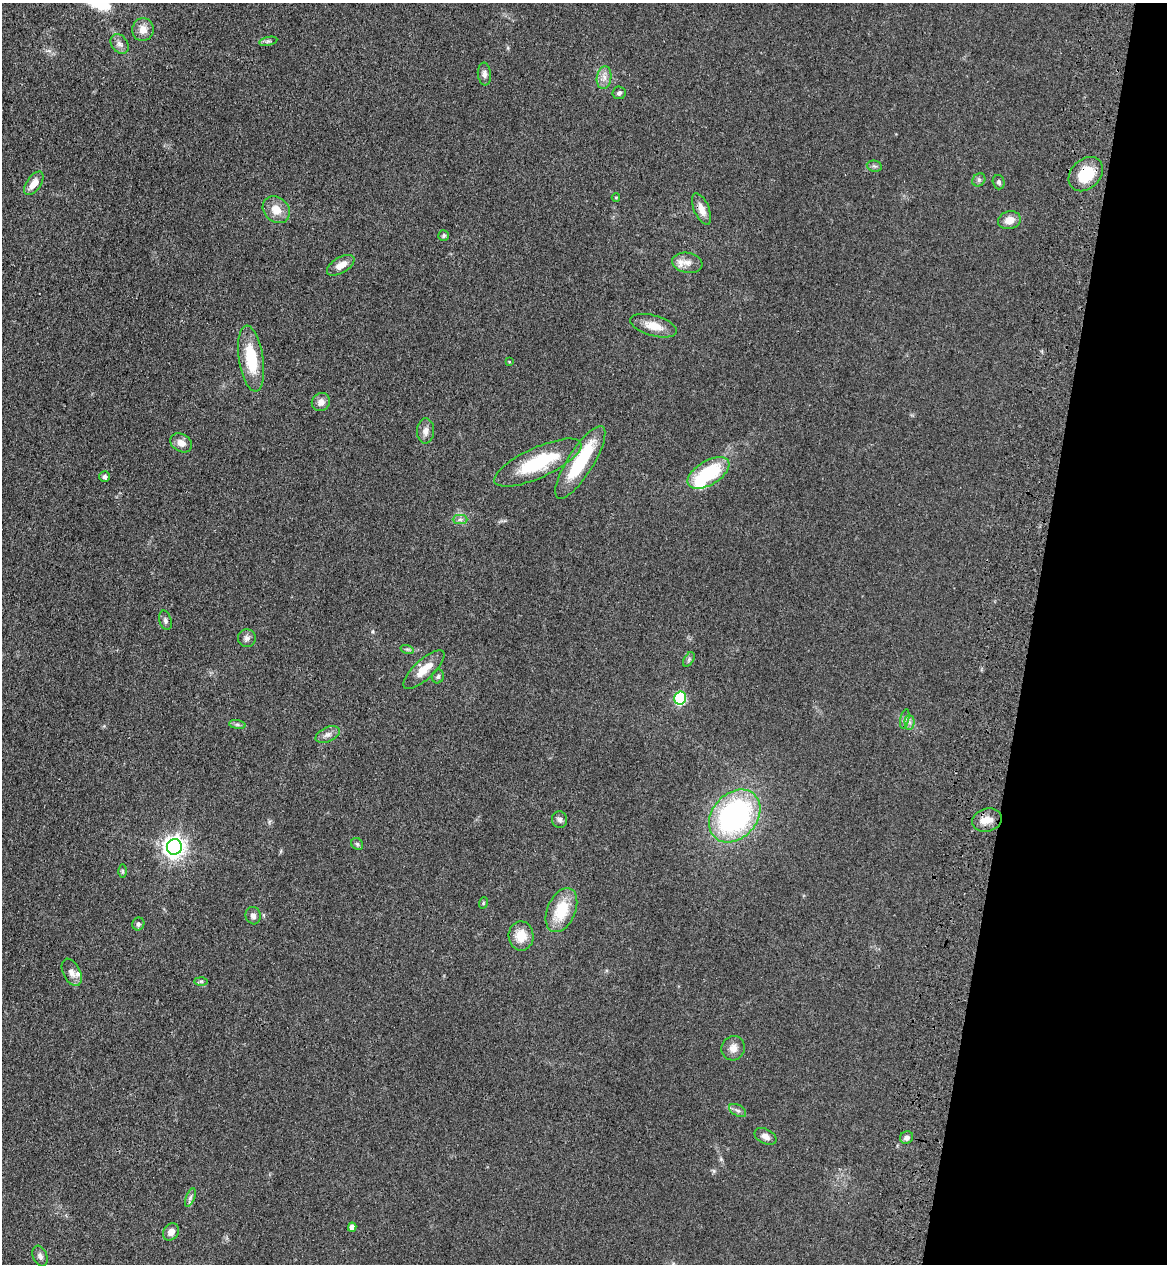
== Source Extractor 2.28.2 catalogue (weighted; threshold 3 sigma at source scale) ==
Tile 8 of 4 x 4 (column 4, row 2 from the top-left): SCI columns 3735-4899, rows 2562-3823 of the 5260 x 5122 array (HDU 1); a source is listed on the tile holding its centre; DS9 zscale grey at full resolution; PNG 1169 x 1266 px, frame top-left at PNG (2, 3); each listed source drawn as its Kron ellipse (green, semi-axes under 4 px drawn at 4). Shown black and unused: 12% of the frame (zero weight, under 3 of 4 exposures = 6% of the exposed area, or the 3 px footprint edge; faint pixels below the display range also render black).
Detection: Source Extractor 2.28.2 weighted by HDU 2 'WHT'; one run over the whole footprint, this tile lists its part. Background 0.0581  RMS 0.007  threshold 0.0313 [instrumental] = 3 sigma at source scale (4.5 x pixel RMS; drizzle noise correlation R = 1.50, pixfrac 1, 0.05/0.05 arcsec/px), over >= 5 px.
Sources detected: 65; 2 inside a brighter object's white glare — neither listed nor drawn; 2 inside a brighter listed object's ellipse — not listed separately; the other 61 listed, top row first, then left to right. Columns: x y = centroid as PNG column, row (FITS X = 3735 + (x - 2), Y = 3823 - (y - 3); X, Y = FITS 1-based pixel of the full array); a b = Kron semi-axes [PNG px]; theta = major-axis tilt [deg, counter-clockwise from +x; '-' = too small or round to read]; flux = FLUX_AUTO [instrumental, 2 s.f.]
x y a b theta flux
143 30 11 11 - 6.3
268 41 9 4 13 1.4
120 44 11 8 -54 3.3
484 74 11 6 -83 2.8
604 78 11 7 82 4.2
619 93 6 6 - 1.8
874 166 8 5 -10 1.6
1086 174 19 14 45 25
979 180 7 6 - 1.6
999 182 7 6 - 1.7
34 183 13 7 55 7.1
616 198 4 4 - 0.68
702 209 17 7 -66 6.5
276 210 15 12 -44 9
1009 220 11 9 13 6.8
444 235 5 5 - 1.2
687 263 15 10 -9 5.2
341 265 15 7 32 6.8
653 326 24 10 -16 9.7
251 359 33 12 -81 29
509 362 4 3 - 0.55
321 402 9 9 - 4.5
425 431 12 8 87 4.3
181 443 11 8 -31 5.3
580 462 42 13 58 38
538 463 47 15 24 43
708 473 23 12 31 42
104 476 5 5 - 2
460 519 7 4 0 1.6
165 620 10 6 -76 1.9
247 638 9 9 - 2.6
407 649 7 4 -18 1
689 659 8 4 59 1.5
424 670 26 9 43 12
438 676 7 6 - 1.5
680 698 6 6 - 75
905 719 10 4 77 1.7
909 722 7 5 -89 2
237 725 8 4 -9 1.5
328 735 13 7 23 3.5
735 816 29 22 48 140
560 820 8 7 - 2.3
987 820 15 11 16 7.4
357 844 6 5 - 1.3
174 847 8 7 - 450
122 871 7 4 -89 0.97
483 903 6 3 72 0.75
561 910 23 14 66 25
253 916 9 7 -73 3.1
138 924 6 6 - 1.5
521 936 14 12 -88 12
72 972 14 8 -64 5.2
201 981 7 4 -1 1.2
733 1048 12 11 - 4.9
738 1110 9 5 -30 1.9
765 1136 12 7 -27 3.9
907 1137 7 6 - 3
190 1197 10 3 69 1.4
352 1227 4 4 - 4.2
171 1232 9 7 54 4.5
40 1256 11 7 -69 2.7
Overlapping masked pixels (flux is a lower limit): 1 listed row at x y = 1086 174